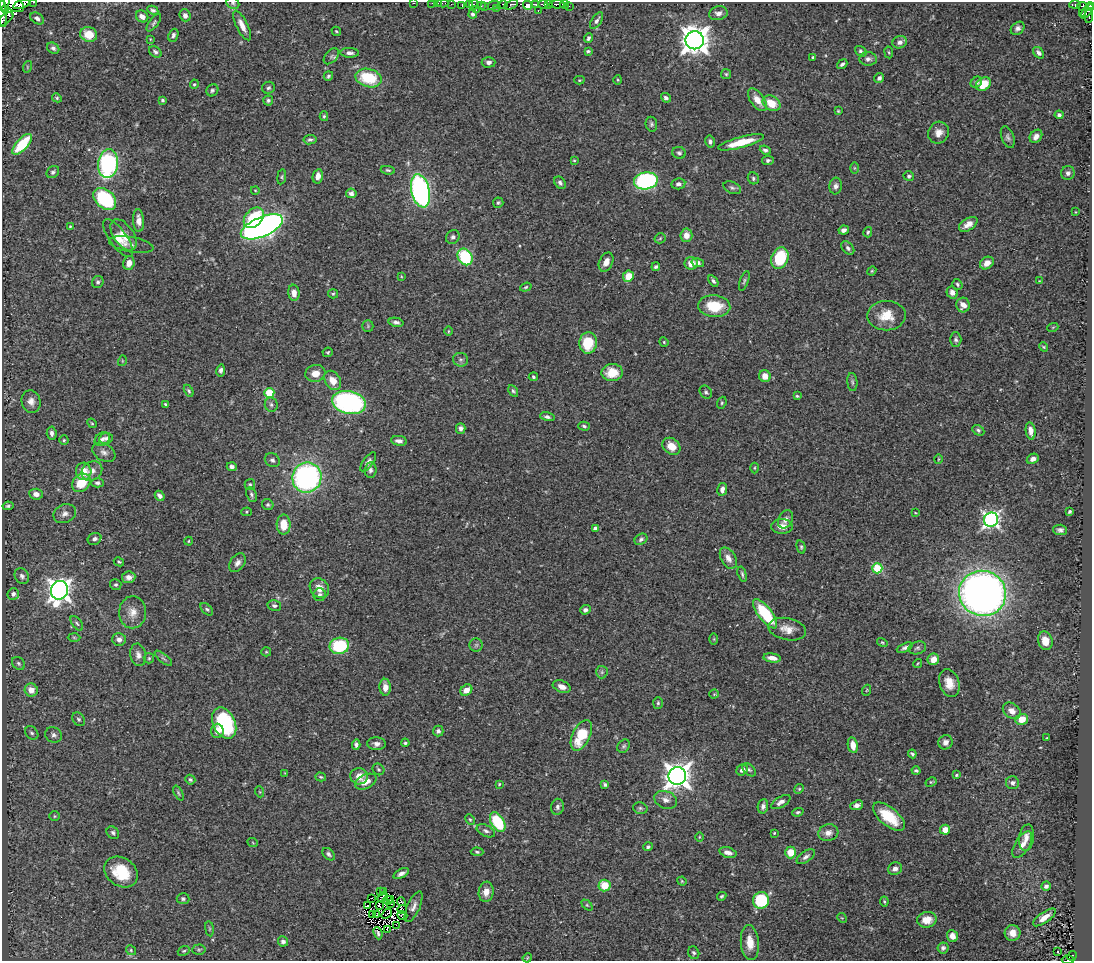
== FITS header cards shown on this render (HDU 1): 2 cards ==
NAXIS1  =                 1090
NAXIS2  =                  959

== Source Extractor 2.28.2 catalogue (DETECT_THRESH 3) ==
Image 1090 x 959 px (HDU 1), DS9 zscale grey, 1 PNG px = 1 image px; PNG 1094 x 963 px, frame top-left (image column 1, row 959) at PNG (2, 2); each listed source drawn as its Kron ellipse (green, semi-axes under 4 px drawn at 4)
Background 0.581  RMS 0.022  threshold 0.0661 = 3 sigma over >= 5 px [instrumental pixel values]
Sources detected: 388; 3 with non-positive FLUX_AUTO (blend fragments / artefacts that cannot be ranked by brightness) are neither listed nor drawn; the other 385 listed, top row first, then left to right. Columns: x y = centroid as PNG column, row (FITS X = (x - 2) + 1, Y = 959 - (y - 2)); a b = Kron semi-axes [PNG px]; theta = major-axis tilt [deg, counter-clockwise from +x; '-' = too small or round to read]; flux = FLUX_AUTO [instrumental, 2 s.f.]
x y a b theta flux
34 2 3 2 - 19
233 3 7 5 -36 2.8
414 3 3 2 - 1.6
432 3 2 2 - 7.5
438 3 2 2 - 14
443 3 5 2 - 8.5
4 4 8 5 61 63
14 4 11 7 -30 340
22 4 9 3 22 240
451 4 2 2 - 14
469 4 3 3 - 79
473 4 5 3 - 39
503 4 3 2 - 9.8
535 4 3 3 - 41
543 4 5 3 - 110
549 4 3 3 - 43
557 4 7 3 3 44
565 4 4 3 - 34
493 5 6 3 24 15
511 5 7 4 26 100
528 5 5 4 - 950
1075 5 5 3 - 56
462 6 4 2 - 3.3
481 6 4 3 - 37
569 6 2 2 - 0.81
1083 6 6 3 -22 52
1090 6 4 2 - 48
485 7 3 3 - 10
496 8 3 3 - 20
5 9 3 2 - 48
153 10 5 4 - 3.4
476 10 2 2 - 2
538 11 3 2 - 14
1087 11 8 3 52 84
718 13 9 6 13 7.3
3 14 13 4 -87 300
473 14 4 4 - 4.2
1083 14 3 2 - 16
185 15 6 5 - 6.5
1089 15 7 4 82 62
142 16 6 5 - 8.7
37 18 7 5 -34 5.1
5 19 10 5 37 28
597 21 9 5 57 4.6
154 23 10 4 53 3.1
242 25 16 6 -64 14
1018 28 7 6 - 5.3
336 31 5 2 - 1.4
89 34 8 7 - 28
173 35 7 4 69 3.6
588 38 5 3 - 3.5
150 39 4 2 - 1.1
695 40 9 9 - 1900
900 42 7 6 - 5.7
53 48 6 5 - 4
588 51 4 3 - 2.3
861 51 6 4 -37 3
155 52 7 5 -36 3.3
889 52 6 3 -81 1.6
350 53 9 5 -2 5.4
1038 53 6 4 -48 5.1
331 56 9 5 47 3.4
813 57 3 3 - 1.7
868 59 9 6 -5 5.4
489 62 7 5 2 5.3
842 64 5 3 - 3.4
27 67 6 3 72 1.6
726 74 5 5 - 2.3
328 76 5 4 - 2.5
369 78 13 9 -15 63
879 78 5 4 - 4.7
579 80 5 4 - 1.8
618 80 5 3 - 1.5
976 82 6 5 - 3.9
194 84 5 4 - 1.8
983 84 8 6 34 33
268 88 6 6 - 3.1
212 90 6 5 - 3
57 98 5 4 - 2.3
666 98 5 4 - 5
162 100 3 3 - 2.3
268 100 5 5 - 2.9
757 100 13 7 -54 15
771 103 9 7 -33 26
838 111 3 3 - 1.5
1059 115 4 4 - 3.9
324 116 5 4 - 1.9
651 124 7 6 - 3.2
939 133 11 10 - 12
1036 136 7 5 49 7.7
1008 137 11 6 -70 4.6
310 140 7 4 10 3.6
710 142 6 5 - 4.6
741 142 23 5 15 37
22 144 13 5 48 68
765 150 5 4 - 3.4
679 153 7 6 - 3.4
574 160 4 3 - 1.5
768 160 6 4 6 3.8
108 164 14 10 83 220
854 168 6 4 -90 1.9
388 170 7 4 -9 2.4
53 172 7 5 39 3.5
1068 173 7 6 - 4.4
318 176 7 5 78 8.9
909 176 5 4 - 3
282 177 7 4 82 2.1
753 178 6 5 - 3
646 181 12 8 10 280
560 183 7 5 -51 4
678 184 7 5 8 4.9
836 186 8 6 84 5.7
732 188 9 5 -24 3.6
255 190 4 2 - 1.1
420 191 17 9 -77 420
351 193 5 5 - 5.2
105 199 13 9 -43 130
498 203 5 5 - 2.3
1075 212 4 3 - 1
254 218 12 8 46 60
139 220 11 5 -86 10
968 224 10 6 32 12
70 227 3 3 - 1.6
262 227 22 10 23 1000
844 230 5 4 - 6.3
868 232 5 4 - 2.3
123 235 17 10 -55 23
686 235 7 6 - 13
453 237 7 6 - 4.7
118 238 22 8 -55 17
660 238 5 5 - 1.6
131 245 22 7 -10 8.6
848 248 7 5 -47 3.9
465 257 9 7 -57 84
780 258 11 8 69 72
606 262 10 6 65 9.8
129 263 7 5 68 11
691 263 6 6 - 16
698 263 6 4 -13 4.5
987 263 7 5 35 12
656 267 4 3 - 2.9
872 271 4 4 - 1.7
401 276 4 2 - 1.1
628 276 6 5 - 26
713 281 6 4 -56 3.4
744 281 10 4 71 3
1039 281 3 2 - 0.99
98 282 6 5 - 3.4
957 284 5 4 - 2.8
526 287 6 4 19 2.1
952 292 6 5 - 9.2
294 293 8 5 -84 11
333 294 5 4 - 2
963 305 7 7 - 10
714 306 16 11 -5 49
886 316 19 14 1 30
396 322 7 4 -12 4.8
368 326 6 5 - 2.1
1053 327 5 3 - 1.4
448 331 5 3 - 1.4
956 340 7 5 90 3.7
664 342 5 4 - 1.7
588 343 11 8 84 52
1044 347 5 3 - 1.6
328 352 5 4 - 2.1
460 360 7 6 - 4.2
122 361 5 3 - 1.4
221 370 6 4 79 3.7
315 373 10 8 17 13
612 373 11 8 4 32
765 376 6 6 - 15
533 377 4 4 - 2.4
333 380 10 7 -57 16
852 382 9 5 -84 3.3
189 391 6 4 -62 2.6
513 391 6 4 -59 2.7
706 392 7 5 -48 3.1
269 393 5 5 - 77
797 396 3 3 - 1.7
31 401 11 9 -76 10
349 402 17 11 -11 250
722 403 6 4 69 2.1
166 405 4 3 - 2.4
271 405 7 6 - 4.4
547 417 7 4 -12 4.1
92 423 5 4 - 1.7
584 426 6 3 -16 2.5
461 428 5 5 - 5.2
978 430 6 4 -29 3.1
1031 431 9 5 -82 9
52 433 7 5 -86 5.5
106 438 7 5 9 4.2
102 439 8 6 36 5.4
64 440 4 4 - 2
399 441 8 5 -7 6.4
671 446 10 7 -39 18
104 452 12 8 -32 7.5
938 459 5 3 - 1.3
1033 459 6 5 - 7.2
272 460 8 6 -36 4.6
368 462 11 5 53 5.6
232 467 5 4 - 5.6
754 468 5 3 - 1.7
370 470 8 6 86 5.3
84 471 8 8 - 20
92 471 11 9 33 11
307 477 15 14 - 330
81 483 10 8 44 37
97 483 6 4 0 3.5
250 484 5 5 - 2.3
722 489 6 5 - 6.9
36 494 7 5 -6 7.6
251 494 7 5 -66 3.5
160 496 5 4 - 5.3
268 505 6 5 - 2.5
8 506 5 4 - 2.8
1070 511 4 3 - 2.5
246 512 5 4 - 2.1
915 513 4 2 - 1.1
65 514 11 9 23 8.9
785 519 9 7 61 8
991 520 7 7 - 480
284 525 10 7 -89 25
782 526 11 7 0 14
596 529 4 4 - 10
1060 530 7 5 -4 4.9
94 539 7 5 31 5.4
641 539 7 5 34 3.5
189 541 4 3 - 1.2
801 547 7 4 -76 2.5
728 558 11 7 -60 10
119 562 5 4 - 2
237 563 10 7 55 6.9
877 568 5 5 - 99
742 574 8 4 -74 3.1
22 576 8 7 - 5
129 577 7 5 6 7.2
116 585 6 5 - 2.7
319 588 10 9 - 16
59 590 9 8 - 1100
982 593 23 22 - 1100
13 594 6 5 - 4.6
320 595 6 6 - 4
274 606 7 5 -12 4.2
207 609 7 5 -44 2.9
585 610 5 4 - 4.5
133 612 16 13 88 17
765 614 18 7 -53 86
77 623 8 4 -52 3.2
787 629 19 11 -11 17
74 637 6 4 -2 2
119 639 7 6 - 6.9
714 639 6 4 90 1.5
1045 641 9 7 -75 21
882 643 5 4 - 1.7
476 645 6 6 - 3.1
339 646 10 8 11 80
905 648 8 4 26 4.3
917 648 9 6 15 3.8
266 652 5 4 - 1.7
138 655 11 8 -79 8
149 658 5 5 - 2.1
163 658 11 4 -40 3.1
772 658 9 4 -8 11
933 659 6 5 - 14
18 663 7 5 -46 3.1
918 663 5 3 - 1.3
602 672 6 6 - 2.9
949 683 14 10 -72 20
385 687 8 5 -88 11
562 687 9 6 -20 9.6
31 690 6 6 - 15
466 690 6 5 - 12
867 690 5 3 - 1.4
714 694 4 4 - 1.7
658 703 6 5 - 2.6
1012 711 10 7 -37 11
79 719 7 5 -50 3
1022 719 6 5 - 24
224 723 16 11 -65 140
217 731 7 6 - 9.3
438 731 5 5 - 4.6
32 733 7 6 - 3.6
54 735 8 7 - 5.3
581 735 16 8 64 55
1047 738 3 2 - 1.1
945 742 7 7 - 6.6
405 743 4 4 - 2.5
377 744 9 6 -3 6.7
356 745 5 4 - 4.1
853 745 8 5 -80 16
624 746 7 5 50 3.1
912 754 4 3 - 2.8
378 769 6 5 - 2.4
742 770 6 5 - 6.8
749 770 8 5 -44 2.9
916 771 4 3 - 2.6
285 773 4 4 - 1.3
956 775 4 3 - 2.2
359 776 9 8 - 14
677 776 9 8 - 1600
321 777 5 4 - 2.1
190 780 5 4 - 2.9
366 782 11 7 26 13
931 782 6 4 29 1.9
1012 783 6 6 - 4.9
499 784 4 3 - 1.4
605 784 4 3 - 2.8
799 789 5 4 - 1.9
260 792 5 3 - 1.4
178 793 8 3 -65 2.2
666 800 12 8 -22 9.1
781 802 11 5 31 6.6
857 805 6 4 22 5.8
763 806 7 5 81 5.7
557 807 8 6 79 4.5
640 808 7 5 -15 3
798 812 6 4 19 2.4
54 816 5 5 - 2
889 817 19 9 -40 48
470 819 5 3 - 1.8
498 822 11 6 -59 86
945 830 5 5 - 17
486 831 10 5 -26 4.8
113 833 7 5 -46 3.5
774 833 3 2 - 1.3
828 833 10 8 15 9.8
699 837 5 3 - 1.3
1026 838 13 7 82 9.3
253 843 5 3 - 1.2
1022 845 15 7 59 11
648 847 5 4 - 2.9
477 852 6 4 -4 2.9
790 852 6 5 - 26
728 853 9 5 -15 8.7
329 854 7 5 -45 3.4
806 857 10 5 35 5.4
895 869 7 6 - 7
121 872 18 14 -35 55
401 873 8 4 28 5.9
682 881 5 4 - 1.4
604 886 6 6 - 33
1046 886 5 4 - 5.9
380 891 2 2 - 180
384 891 3 2 - 1.5
486 892 10 7 83 14
722 896 5 4 - 2.2
382 897 6 3 55 1
371 898 2 2 - 1.3
183 899 6 5 - 2.8
391 899 2 2 - 0.68
388 900 5 2 - 0.45
761 900 8 8 - 92
884 901 5 3 - 1.7
401 902 4 3 - 5.4
390 903 4 2 - 0.14
379 905 4 2 - 1.6
587 905 6 4 -44 2.2
367 906 3 2 - 2
413 907 16 6 65 7.7
402 909 4 3 - 2.5
372 914 2 2 - 0.97
387 914 6 2 38 0.69
376 915 2 2 - 1.4
402 915 5 4 - 4.3
1044 917 13 5 35 13
842 918 5 4 - 1.4
927 920 10 7 11 19
396 925 2 2 - 0.67
209 929 7 4 -82 2.2
387 929 2 2 - 1.3
378 933 6 3 -67 2.6
1012 933 8 8 - 12
952 936 6 5 - 12
283 941 5 5 - 5.2
750 943 17 9 -85 20
943 948 6 5 - 3.9
131 950 5 4 - 2.1
199 950 7 5 5 2.4
184 951 6 4 21 2.3
1058 951 3 2 - 2.3
694 953 6 5 - 3.6
1072 956 5 3 - 21
527 958 5 3 - 1.4
1068 960 6 2 1 11
At the frame edge (FLAGS 8, measured only in part): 11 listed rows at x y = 34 2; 233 3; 414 3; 432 3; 438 3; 443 3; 4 4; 14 4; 1090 6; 3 14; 1068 960
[3 non-positive-flux detections neither listed nor drawn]